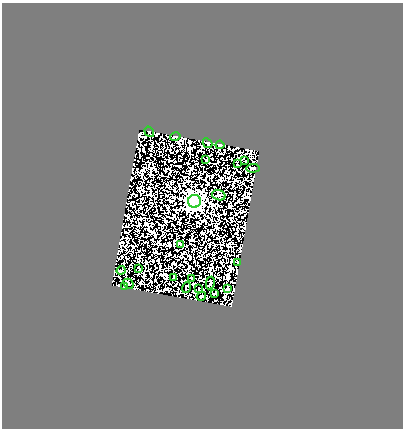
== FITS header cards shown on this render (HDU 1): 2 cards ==
NAXIS1  =                  401
NAXIS2  =                  426

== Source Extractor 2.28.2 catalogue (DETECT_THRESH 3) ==
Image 401 x 426 px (HDU 1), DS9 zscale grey, 1 PNG px = 1 image px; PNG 405 x 430 px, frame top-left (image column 1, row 426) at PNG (2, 3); each listed source drawn as its Kron ellipse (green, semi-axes under 4 px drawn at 4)
Background 0.35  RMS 4.3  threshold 13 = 3 sigma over >= 5 px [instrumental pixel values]
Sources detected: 24; all 24 listed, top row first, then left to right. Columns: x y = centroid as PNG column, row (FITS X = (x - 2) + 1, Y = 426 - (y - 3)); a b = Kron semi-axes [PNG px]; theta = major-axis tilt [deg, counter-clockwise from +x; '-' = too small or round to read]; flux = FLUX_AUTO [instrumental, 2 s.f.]
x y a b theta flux
149 132 5 3 - 390
175 137 5 2 - 280
207 143 5 3 - 300
220 145 4 2 - 370
206 160 3 2 - 170
245 161 4 3 - 180
237 164 4 2 - 260
253 168 6 3 3 480
219 195 7 5 -18 490
195 201 6 6 - 150000
180 244 3 2 - 170
238 262 4 2 - 170
139 268 4 2 - 200
121 270 4 2 - 320
174 278 3 2 - 260
191 278 4 2 - 210
210 283 6 2 78 290
128 284 6 4 -46 300
125 286 3 2 - 210
186 287 5 2 - 200
227 288 3 2 - 270
199 289 3 2 - 240
215 293 4 2 - 190
201 296 5 2 - 290